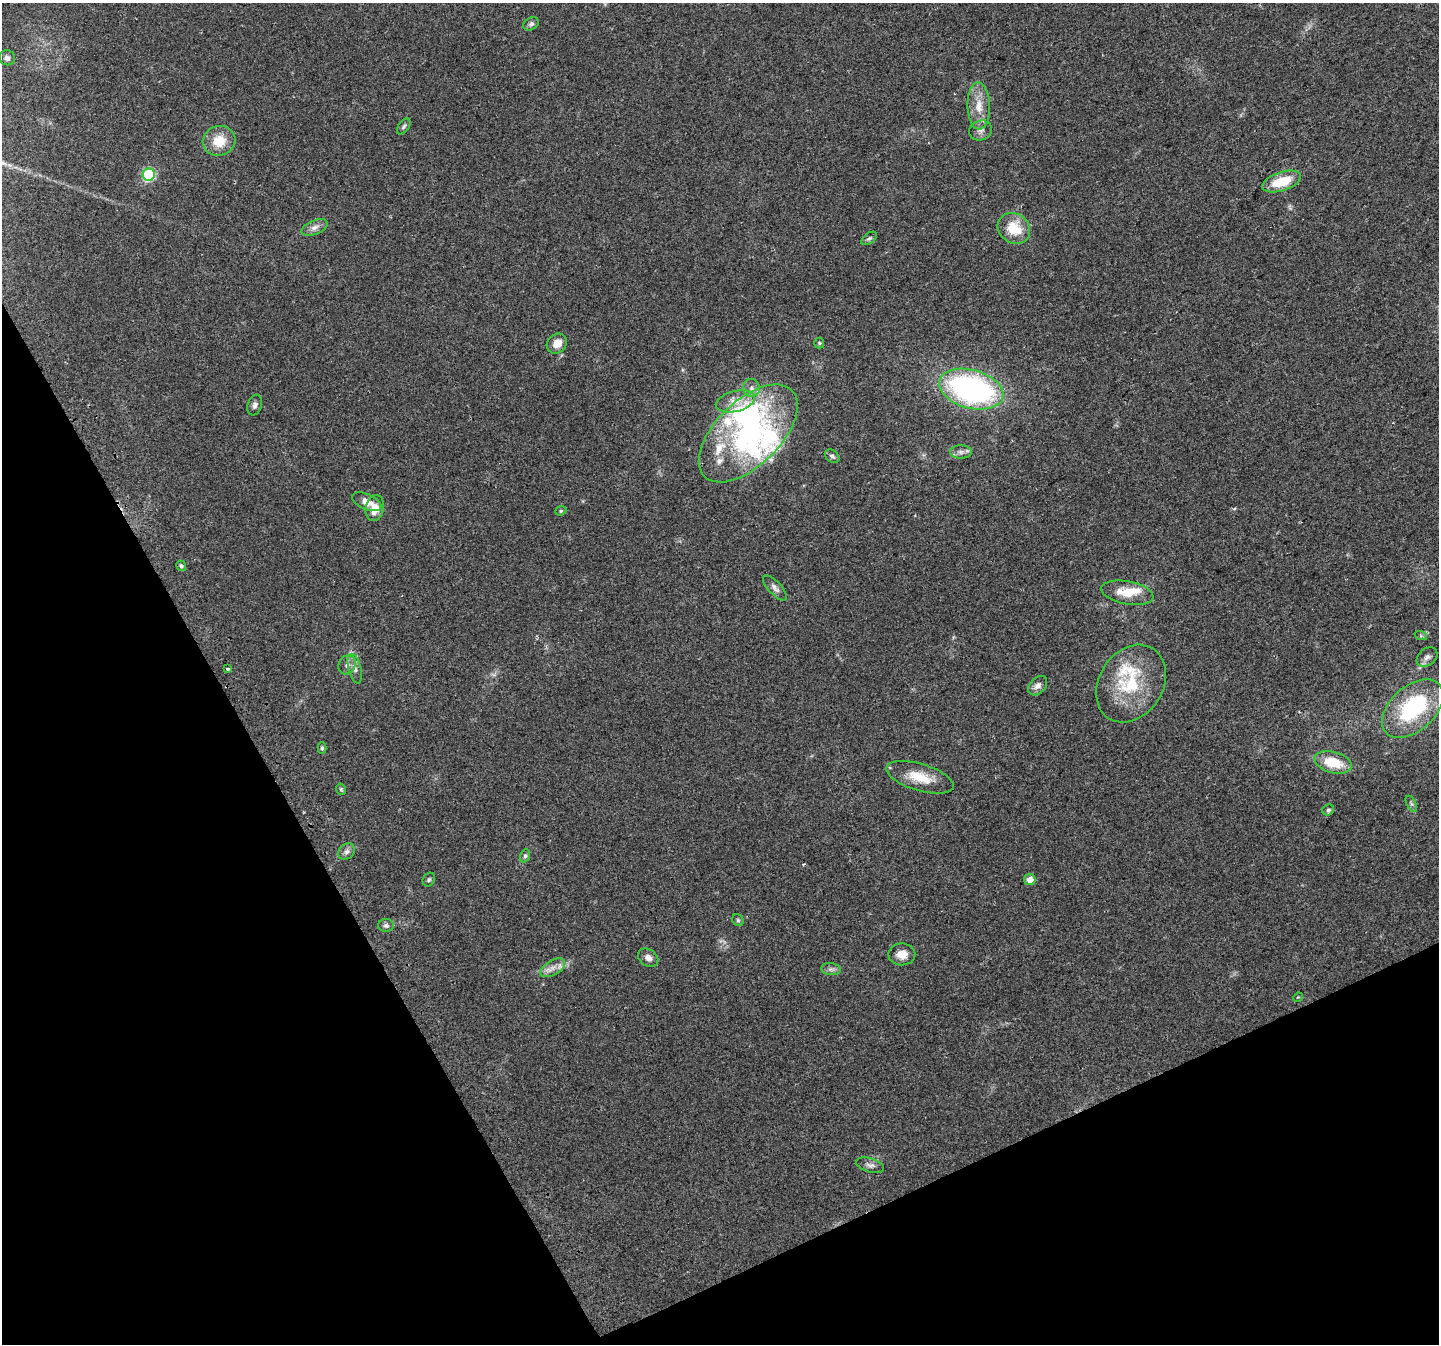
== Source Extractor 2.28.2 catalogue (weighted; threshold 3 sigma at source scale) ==
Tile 14 of 4 x 4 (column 2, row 4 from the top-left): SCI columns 1470-2906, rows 175-1516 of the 5810 x 5659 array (HDU 1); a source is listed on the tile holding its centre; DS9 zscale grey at full resolution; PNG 1441 x 1346 px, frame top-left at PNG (2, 3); each listed source drawn as its Kron ellipse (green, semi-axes under 4 px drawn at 4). Shown black and unused: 25% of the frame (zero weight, under 2 of 3 exposures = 2% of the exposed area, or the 3 px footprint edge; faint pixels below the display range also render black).
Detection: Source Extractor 2.28.2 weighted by HDU 2 'WHT'; one run over the whole footprint, this tile lists its part. Background 0.047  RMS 0.0076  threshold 0.0342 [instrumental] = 3 sigma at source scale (4.5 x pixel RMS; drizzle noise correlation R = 1.50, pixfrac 1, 0.0396/0.0396 arcsec/px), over >= 5 px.
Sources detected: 61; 2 inside a brighter object's white glare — neither listed nor drawn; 7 inside a brighter listed object's ellipse — not listed separately; the other 52 listed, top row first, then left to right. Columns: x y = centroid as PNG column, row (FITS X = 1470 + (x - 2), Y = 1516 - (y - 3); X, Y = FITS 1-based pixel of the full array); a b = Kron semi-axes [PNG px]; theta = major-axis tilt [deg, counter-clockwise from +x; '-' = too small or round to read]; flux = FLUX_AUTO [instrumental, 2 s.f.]
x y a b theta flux
531 24 8 6 27 1.9
7 58 8 7 - 2.4
979 106 23 11 -88 13
404 126 9 5 54 1.9
980 130 11 9 20 4
219 141 16 15 - 15
149 175 6 6 - 73
1281 182 20 9 18 22
315 227 14 7 23 4.2
1014 228 17 14 -36 21
869 238 9 5 35 1.7
819 343 5 5 - 0.99
557 344 11 9 43 8.2
751 388 9 8 - 3.6
971 389 33 19 -15 190
735 401 20 10 14 9.5
255 405 10 7 72 2.6
748 433 61 32 44 120
961 452 11 6 0 3.4
832 456 8 5 -38 2
367 502 15 7 -23 8.2
375 508 13 9 77 9.5
561 511 6 4 22 1
181 566 5 5 - 1.4
775 588 16 6 -47 3.4
1127 593 26 11 -10 15
1421 636 6 4 -19 1.1
1427 657 11 8 39 3.7
347 665 10 8 63 3.6
227 669 3 3 - 5.2
355 669 15 6 -75 3.9
1131 684 41 32 57 48
1038 686 11 7 47 3.9
1413 709 36 22 42 73
322 748 6 4 90 1.3
1333 762 19 10 -15 23
920 777 35 13 -17 18
341 789 6 4 -74 1.1
1411 804 9 4 -64 1.7
1328 810 6 5 - 1.6
347 852 9 7 43 2.8
525 856 7 4 70 1.5
429 879 7 5 58 1.4
1030 879 6 5 - 6.6
738 920 6 5 - 1.3
386 925 7 6 - 2.2
902 954 13 11 -1 8.6
648 958 11 8 -33 3.9
553 968 14 7 30 5.2
831 969 10 6 -7 2.4
1298 997 5 4 - 0.73
870 1165 14 7 -16 3.2